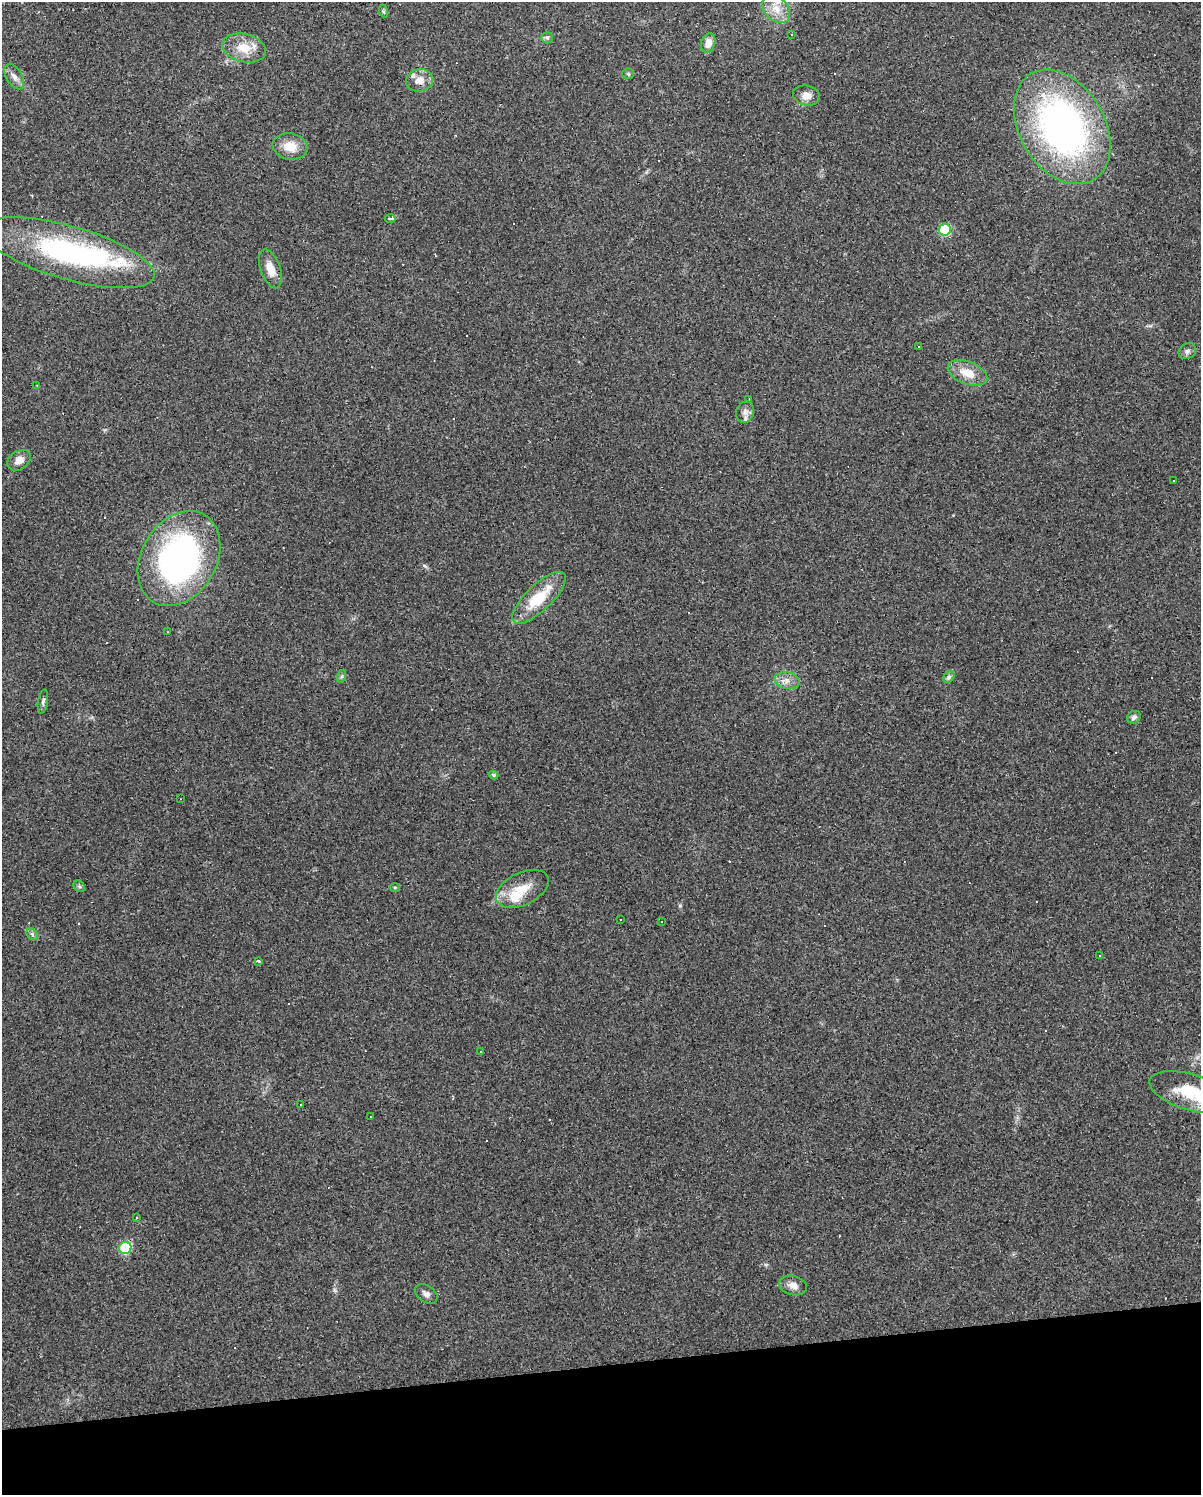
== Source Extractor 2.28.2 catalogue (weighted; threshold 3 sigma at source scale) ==
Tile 10 of 4 x 3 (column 2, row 3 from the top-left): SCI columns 1200-2398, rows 20-1512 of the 4795 x 4562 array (HDU 1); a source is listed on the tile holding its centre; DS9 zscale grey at full resolution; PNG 1203 x 1497 px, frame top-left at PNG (2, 2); each listed source drawn as its Kron ellipse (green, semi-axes under 4 px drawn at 4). Shown black and unused: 9% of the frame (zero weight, under 3 of 4 exposures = <1% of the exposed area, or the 3 px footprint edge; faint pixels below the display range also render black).
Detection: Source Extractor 2.28.2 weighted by HDU 2 'WHT'; one run over the whole footprint, this tile lists its part. Background 0.0683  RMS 0.0045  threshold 0.0204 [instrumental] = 3 sigma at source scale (4.5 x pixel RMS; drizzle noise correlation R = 1.50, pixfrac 1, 0.0396/0.0396 arcsec/px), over >= 5 px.
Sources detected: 91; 1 inside a brighter object's white glare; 37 cosmic-ray / hot-pixel residue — neither listed nor drawn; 3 inside a brighter listed object's ellipse — not listed separately; the other 50 listed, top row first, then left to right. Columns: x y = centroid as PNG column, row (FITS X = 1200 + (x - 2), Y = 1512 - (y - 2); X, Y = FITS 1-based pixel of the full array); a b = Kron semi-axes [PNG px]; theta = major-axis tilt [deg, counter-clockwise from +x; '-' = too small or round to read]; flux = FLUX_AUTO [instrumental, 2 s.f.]
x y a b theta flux
776 9 16 11 -47 6.5
383 11 6 4 -72 0.63
791 35 3 2 - 0.54
547 38 6 5 - 0.86
708 43 10 7 70 4.4
244 48 22 14 -14 9.5
628 74 5 5 - 0.67
14 77 14 7 -59 2.6
420 80 13 11 9 4.7
806 95 13 10 -13 4
1062 127 62 42 -59 180
290 146 17 13 -9 7.3
390 218 5 3 - 2.1
945 230 6 6 - 26
68 253 89 26 -16 90
270 269 20 9 -70 6
919 347 2 2 - 0.46
1187 351 9 7 33 1.6
967 373 21 11 -21 7.9
37 385 3 2 - 0.33
749 399 2 2 - 0.42
745 412 11 9 74 2.5
19 460 12 9 32 3.7
1174 480 3 3 - 0.74
179 559 51 37 59 130
539 598 35 13 44 17
168 632 3 2 - 0.25
342 676 6 4 71 0.69
949 677 6 5 - 1
787 681 12 8 -11 3.2
43 702 12 5 81 1.4
1134 717 7 6 - 1.4
494 775 5 3 - 0.87
180 799 3 2 - 0.34
79 886 6 5 - 0.76
395 887 5 3 - 0.45
522 889 28 16 26 11
620 920 3 3 - 0.73
661 921 3 3 - 0.56
32 934 6 5 - 1
1099 956 3 2 - 0.48
258 961 3 3 - 8.7
481 1052 2 2 - 0.31
1189 1092 41 18 -17 25
300 1104 3 3 - 1.5
371 1117 2 2 - 0.37
137 1218 3 2 - 0.55
125 1248 6 6 - 37
793 1285 14 9 -16 3.3
426 1294 12 8 -35 2
Isophote crosses this tile's border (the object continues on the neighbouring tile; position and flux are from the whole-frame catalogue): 2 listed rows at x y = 776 9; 1189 1092
Unlisted compact peaks at least as high as the median listed source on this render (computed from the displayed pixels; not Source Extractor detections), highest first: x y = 425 566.